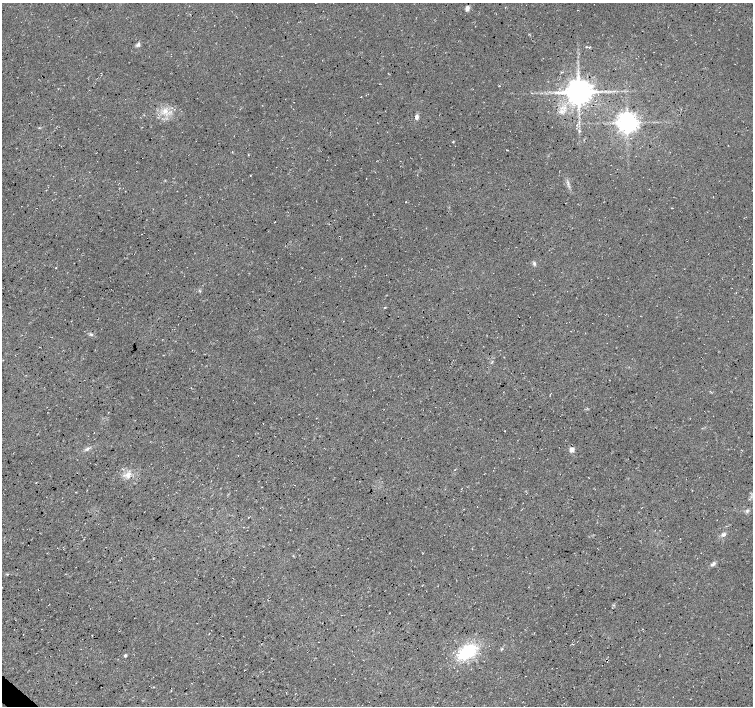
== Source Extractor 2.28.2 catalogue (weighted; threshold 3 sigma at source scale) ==
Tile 7 of 4 x 4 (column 3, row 2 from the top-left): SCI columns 3010-4511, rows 2980-4387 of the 6019 x 6027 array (HDU 1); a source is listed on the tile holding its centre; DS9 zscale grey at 2 x 2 block average (1 PNG px = mean of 2 x 2 image px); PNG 755 x 708 px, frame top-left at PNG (2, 3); no overlay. Shown black and unused: <1% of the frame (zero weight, under 3 of 4 exposures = <1% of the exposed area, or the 3 px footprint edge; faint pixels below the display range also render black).
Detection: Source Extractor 2.28.2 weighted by HDU 2 'WHT'; one run over the whole footprint, this tile lists its part. Background 0.0167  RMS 0.0059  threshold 0.0266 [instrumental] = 3 sigma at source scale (4.5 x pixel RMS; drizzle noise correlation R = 1.50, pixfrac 1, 0.0396/0.0396 arcsec/px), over >= 5 px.
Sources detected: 28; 1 cosmic-ray / hot-pixel residue — not listed; the other 27 listed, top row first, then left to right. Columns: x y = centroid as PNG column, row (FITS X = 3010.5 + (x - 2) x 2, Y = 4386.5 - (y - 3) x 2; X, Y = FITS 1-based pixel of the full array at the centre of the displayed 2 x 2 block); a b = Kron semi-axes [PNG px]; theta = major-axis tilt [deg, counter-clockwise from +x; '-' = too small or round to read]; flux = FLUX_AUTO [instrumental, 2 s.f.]
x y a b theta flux
467 8 5 4 - 5.4
138 44 8 3 54 3
586 47 3 2 - 0.84
578 92 7 6 - 2100
361 97 2 2 - 0.49
294 102 2 2 - 0.52
165 111 9 6 60 10
562 111 5 4 - 4.4
416 117 5 4 - 4.1
627 122 5 5 - 1100
453 142 3 2 - 1
507 150 3 2 - 0.76
568 184 5 2 - 1.9
405 202 2 2 - 0.61
534 263 5 3 - 2.1
71 321 2 2 - 0.51
91 334 4 2 - 1.7
94 433 2 2 - 0.37
87 449 5 4 - 2.8
572 449 5 5 - 5.8
128 475 9 7 56 8.6
747 511 5 4 - 2.4
724 534 7 4 29 3.8
713 564 8 4 41 3.5
467 652 15 9 34 86
125 655 3 3 - 2.4
153 687 2 2 - 1.1
Diffuse or blended objects may show on this block-average render without a row.